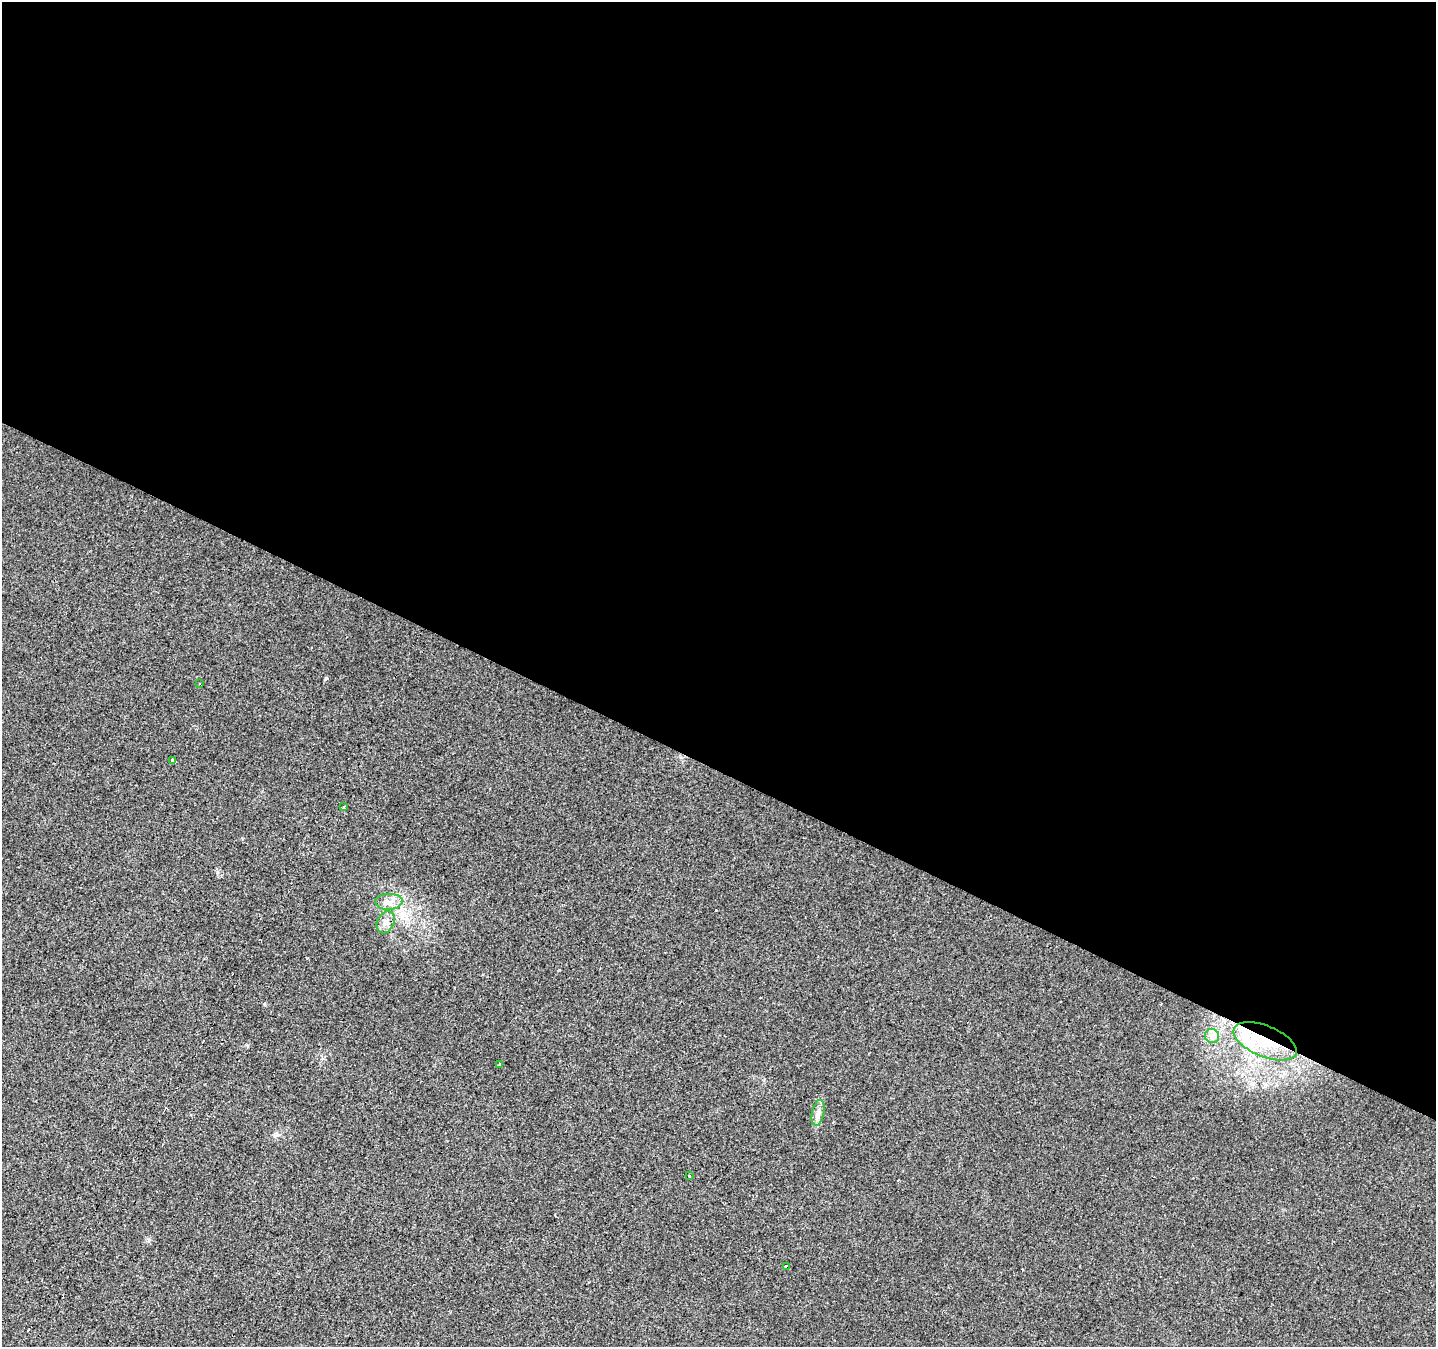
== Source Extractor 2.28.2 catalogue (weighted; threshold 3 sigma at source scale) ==
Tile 3 of 4 x 4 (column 3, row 1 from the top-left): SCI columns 2874-4307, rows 4302-5646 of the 5741 x 5843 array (HDU 1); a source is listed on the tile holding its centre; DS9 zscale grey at full resolution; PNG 1438 x 1349 px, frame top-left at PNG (2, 2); each listed source drawn as its Kron ellipse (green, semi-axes under 4 px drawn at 4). Shown black and unused: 57% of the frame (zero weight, under 2 of 3 exposures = <1% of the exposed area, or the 3 px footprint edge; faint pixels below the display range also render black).
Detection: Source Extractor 2.28.2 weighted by HDU 2 'WHT'; one run over the whole footprint, this tile lists its part. Background 0.022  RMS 0.006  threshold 0.0268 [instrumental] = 3 sigma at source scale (4.5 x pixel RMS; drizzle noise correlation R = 1.50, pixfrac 1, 0.0396/0.0396 arcsec/px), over >= 5 px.
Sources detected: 20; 8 cosmic-ray / hot-pixel residue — neither listed nor drawn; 1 inside a brighter listed object's ellipse — not listed separately; the other 11 listed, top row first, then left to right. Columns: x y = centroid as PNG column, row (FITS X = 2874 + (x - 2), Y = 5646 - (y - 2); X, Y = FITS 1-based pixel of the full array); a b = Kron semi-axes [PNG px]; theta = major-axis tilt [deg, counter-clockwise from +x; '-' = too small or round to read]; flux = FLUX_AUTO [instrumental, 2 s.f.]
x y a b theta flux
200 683 3 2 - 0.52
173 760 4 3 - 7.8
344 807 3 3 - 5.3
389 902 13 8 2 4.6
386 922 11 8 62 3.6
1212 1036 7 7 - 2.5
1265 1041 34 15 -22 26
499 1064 3 3 - 1.6
818 1113 13 6 77 3
689 1176 3 3 - 1.8
786 1266 3 3 - 0.99
Overlapping masked pixels (flux is a lower limit): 1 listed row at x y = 1265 1041
Unlisted compact peaks at least as high as the median listed source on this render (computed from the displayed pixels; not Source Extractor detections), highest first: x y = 326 678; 217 872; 149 1240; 247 1045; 277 1135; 323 1058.